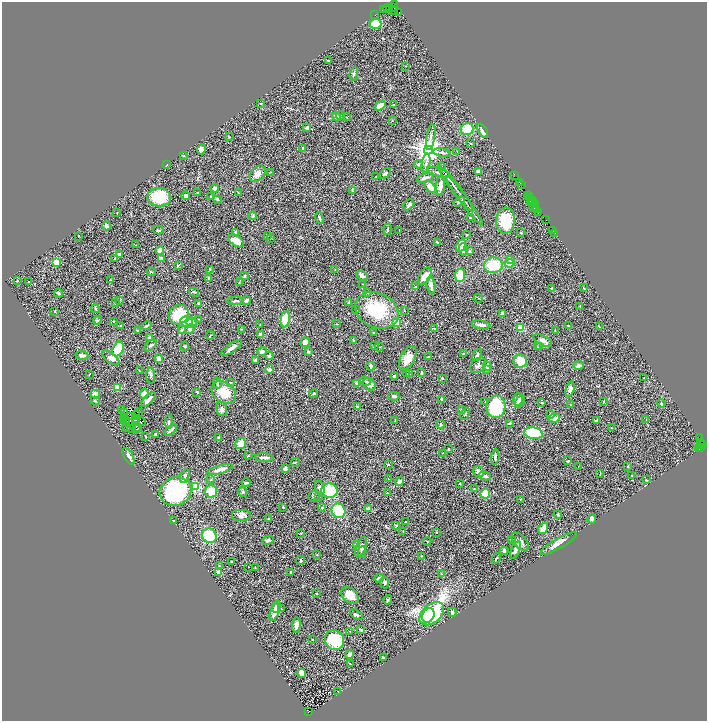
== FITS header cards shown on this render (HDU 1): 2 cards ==
NAXIS1  =                 1409
NAXIS2  =                 1438

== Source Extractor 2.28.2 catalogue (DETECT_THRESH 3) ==
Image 1409 x 1438 px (HDU 1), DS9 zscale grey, zoomed out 1/2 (1 PNG px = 2 x 2 image px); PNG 709 x 723 px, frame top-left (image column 1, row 1438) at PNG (2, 2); each listed source drawn as its Kron ellipse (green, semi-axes under 4 px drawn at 4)
Background 1.26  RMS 0.079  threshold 0.237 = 3 sigma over >= 5 px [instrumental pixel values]
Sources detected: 419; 58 cannot appear on this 1/2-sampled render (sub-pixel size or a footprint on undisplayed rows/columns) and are neither listed nor drawn; the other 361 listed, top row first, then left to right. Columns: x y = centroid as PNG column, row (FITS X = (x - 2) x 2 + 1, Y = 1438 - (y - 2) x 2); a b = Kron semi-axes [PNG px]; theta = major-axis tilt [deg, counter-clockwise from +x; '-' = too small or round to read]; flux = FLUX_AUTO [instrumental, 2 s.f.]
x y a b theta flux
395 5 2 1 - 27
393 7 4 2 - 230
384 9 3 2 - 110
388 9 4 2 - 220
390 9 3 1 - 190
393 11 5 2 - 230
398 12 3 1 - 110
375 15 2 1 - 27
375 24 6 5 - 290
328 61 3 2 - 8.6
405 66 2 2 - 5.3
354 74 6 3 78 28
260 103 3 2 - 8
394 104 4 2 - 8.4
380 106 6 3 34 130
340 116 4 3 - 17
336 117 5 3 - 54
346 117 3 2 - 5.3
392 120 3 2 - 11
307 128 3 2 - 65
467 129 6 5 - 290
483 131 8 3 -60 70
229 137 3 2 - 11
431 137 13 3 79 46
470 143 3 2 - 6.3
303 148 3 2 - 24
201 149 5 4 - 44
428 150 4 4 - 20000
457 151 3 2 - 5.9
442 153 9 2 -9 28
183 156 4 2 - 7.5
426 163 9 3 81 33
418 164 4 3 - 15
167 165 3 1 - 7.3
441 166 3 2 - 6.8
270 172 2 2 - 5.6
479 172 4 4 - 29
385 173 6 4 35 26
438 173 12 4 -17 44
258 174 9 6 47 90
514 175 2 1 - 44
376 176 2 2 - 6.6
425 178 9 3 20 57
520 182 3 2 - 79
521 184 3 1 - 67
440 186 9 4 83 75
430 187 7 4 -52 170
215 188 4 4 - 63
456 189 28 2 -53 67
352 190 3 2 - 8.2
198 192 2 2 - 7.8
238 193 3 2 - 6.8
186 196 4 3 - 34
528 196 2 1 - 64
159 197 12 9 -3 500
211 197 2 2 - 9.1
530 197 2 1 - 110
217 199 3 2 - 22
530 199 2 1 - 120
464 201 30 2 -54 82
530 201 3 2 - 190
532 201 2 1 - 62
459 202 6 4 33 28
535 204 4 2 - 290
409 205 6 4 45 27
535 207 2 1 - 200
534 208 2 1 - 210
536 209 2 1 - 96
117 212 2 2 - 5.3
538 212 2 1 - 82
253 216 4 3 - 21
319 218 6 2 -69 17
470 218 3 3 - 14
546 220 2 1 - 39
506 221 13 9 87 440
107 226 4 3 - 49
388 229 5 2 - 20
158 230 5 2 - 17
399 230 2 2 - 5.9
553 230 2 1 - 96
236 232 3 2 - 46
521 233 2 2 - 16
555 233 3 1 - 49
466 235 2 2 - 33
79 236 3 2 - 5.5
267 236 3 2 - 9.8
270 238 2 2 - 5.9
236 241 9 5 -34 140
437 242 3 2 - 12
136 245 2 2 - 5.2
461 245 7 3 61 220
463 249 6 3 -86 39
160 250 4 3 - 120
470 251 3 3 - 18
119 255 4 3 - 68
115 258 4 3 - 16
162 258 4 3 - 62
511 260 4 3 - 33
56 262 3 2 - 490
510 263 5 3 - 110
178 265 3 2 - 15
493 265 9 8 - 410
210 269 3 2 - 8.9
335 270 2 2 - 4.3
151 272 4 2 - 11
460 275 6 5 - 300
244 276 4 3 - 13
362 276 6 4 -31 46
425 276 9 5 60 150
209 278 3 3 - 25
110 280 3 2 - 6.8
17 281 3 2 - 9.9
29 282 4 2 - 8.4
239 283 3 2 - 8.2
362 284 2 1 - 4.9
431 285 9 3 -82 78
416 287 3 3 - 16
552 288 4 3 - 12
584 288 3 2 - 9.9
194 292 5 2 - 15
58 293 4 2 - 31
368 293 3 2 - 12
478 298 5 2 - 10
119 300 3 2 - 7.3
246 300 4 3 - 41
235 301 8 2 2 30
349 302 4 3 - 12
115 303 2 2 - 8.7
199 303 2 2 - 38
580 306 3 2 - 6.8
95 308 5 2 - 20
356 310 3 1 - 7.8
377 310 22 17 -25 840
404 310 2 2 - 5.6
55 311 3 2 - 12
503 314 4 4 - 42
179 315 10 9 - 470
199 319 2 2 - 5.3
285 319 8 4 79 290
97 320 4 4 - 21
113 321 3 2 - 10
187 322 6 5 - 130
192 323 5 5 - 69
396 323 2 2 - 310
337 324 2 2 - 5
260 325 2 2 - 4.5
481 325 9 3 -9 63
121 326 3 2 - 13
147 326 5 2 - 14
568 326 2 1 - 8.5
521 327 4 3 - 220
599 327 3 2 - 6.7
434 328 3 3 - 11
190 329 5 4 - 47
241 329 2 2 - 5.2
137 330 3 2 - 6.3
182 330 4 3 - 17
555 330 2 2 - 5.6
373 333 2 2 - 12
210 335 4 2 - 9.8
260 335 4 3 - 41
149 338 4 3 - 17
353 340 4 3 - 9.7
543 340 10 5 -28 56
305 342 5 4 - 62
150 345 7 3 41 25
185 346 4 3 - 18
374 346 4 3 - 19
539 346 3 2 - 12
379 347 4 2 - 12
537 347 3 3 - 11
232 348 12 3 35 75
118 349 7 5 68 480
308 351 3 3 - 25
262 352 5 4 - 30
463 353 4 2 - 9.1
82 355 6 3 -7 58
477 355 6 3 64 30
269 356 4 4 - 21
428 357 4 3 - 16
111 358 10 5 -38 80
408 358 13 7 60 200
159 359 4 3 - 120
255 360 3 3 - 24
520 361 6 6 - 210
478 365 9 6 46 43
370 366 4 3 - 31
487 366 4 2 - 72
578 366 5 3 - 47
270 369 4 3 - 46
486 370 3 3 - 16
140 371 2 1 - 3.5
406 373 2 1 - 6
421 373 4 2 - 20
89 374 3 1 - 6
409 374 2 2 - 59
151 376 8 4 90 39
395 376 3 3 - 31
442 378 2 2 - 18
644 378 2 1 - 8.3
365 381 5 3 - 21
217 383 6 3 -74 23
230 383 3 3 - 24
357 383 4 3 - 18
369 384 7 5 -45 72
118 387 2 2 - 520
570 389 8 4 74 82
197 392 3 2 - 13
224 392 13 10 -36 300
95 394 5 4 - 64
144 394 5 3 - 110
313 394 4 3 - 23
394 396 5 4 - 31
442 399 3 3 - 31
518 399 6 5 - 130
148 400 9 3 45 85
95 401 5 3 - 15
604 401 3 2 - 6.3
485 402 2 1 - 5
520 402 6 2 54 38
542 403 2 2 - 43
661 404 4 2 - 14
570 405 2 1 - 7.4
357 407 4 3 - 17
496 407 11 9 82 800
122 409 2 2 - 9.5
222 409 7 5 -79 45
461 410 3 2 - 9.4
125 412 3 1 - 1.8
138 412 2 1 - 6.9
465 414 6 2 60 11
551 414 4 3 - 21
137 415 2 1 - 4.8
130 416 2 1 - 5.4
124 418 2 1 - 3.1
136 418 2 1 - 2.5
554 418 6 3 11 150
646 419 2 1 - 6.3
123 420 2 1 - 2.9
126 420 3 1 - 3.5
395 420 3 2 - 6.7
127 421 2 1 - 3.7
142 421 3 1 - 3.2
596 421 3 2 - 49
137 422 2 1 - 8.7
169 422 6 3 88 26
129 423 2 1 - 2.9
509 423 3 2 - 18
441 424 4 3 - 17
127 427 3 2 - 13
138 427 4 1 - 1.3
611 428 3 2 - 6
132 429 2 1 - 7.1
136 429 4 2 - 9.3
171 430 7 3 40 37
533 433 9 6 -11 550
156 435 3 2 - 26
146 437 3 2 - 7.5
219 437 3 2 - 19
700 438 2 2 - 750
700 443 2 1 - 52
241 444 6 5 - 160
702 445 5 3 - 490
701 448 2 2 - 290
448 449 2 2 - 10
698 449 4 2 - 250
443 453 2 2 - 6.8
129 456 9 4 -59 64
249 456 3 3 - 9.2
495 457 7 3 85 26
264 458 9 2 -4 60
568 461 4 2 - 11
295 462 4 2 - 8.8
388 464 3 2 - 11
578 466 2 1 - 3.9
628 466 2 2 - 27
220 469 13 4 15 98
286 469 3 3 - 55
479 472 5 5 - 77
600 474 3 2 - 6.2
632 475 2 1 - 7
185 476 7 4 70 44
485 476 6 3 -14 54
388 479 2 2 - 8.9
211 480 3 1 - 6.5
646 480 2 2 - 13
400 481 4 3 - 66
246 483 4 2 - 21
460 483 3 2 - 13
196 487 3 3 - 1500
320 487 6 5 - 53
474 489 3 3 - 14
175 491 16 14 20 1800
211 491 6 6 - 210
330 491 8 7 - 640
243 492 5 4 - 18
387 493 3 2 - 7.7
485 494 5 5 - 270
314 496 5 5 - 31
319 497 2 2 - 13
521 499 3 2 - 6.2
283 507 2 2 - 37
322 508 3 2 - 15
369 509 3 3 - 95
338 511 7 6 - 510
241 515 10 6 0 88
558 515 4 2 - 11
269 519 2 2 - 58
592 519 5 4 - 41
173 520 4 2 - 11
405 522 2 2 - 10
396 525 4 2 - 11
543 528 6 3 54 180
403 531 2 2 - 6.3
436 532 3 2 - 8.6
301 533 2 2 - 9.7
209 536 8 6 -48 610
268 540 6 4 26 34
511 540 4 3 - 14
427 541 4 2 - 9
520 542 11 6 -47 84
357 544 2 2 - 79
558 544 21 5 29 110
361 547 11 4 68 52
515 550 9 4 69 76
504 551 4 3 - 21
362 552 6 3 87 61
317 555 4 2 - 9
422 556 3 2 - 6.4
496 558 5 2 - 14
301 560 4 3 - 20
232 562 3 1 - 8.7
219 566 3 3 - 9.4
248 567 2 2 - 5.5
255 568 3 3 - 8.6
219 572 4 4 - 59
290 572 3 2 - 20
441 574 3 2 - 8.3
379 578 4 3 - 50
384 582 6 4 -78 33
316 593 3 2 - 7.4
350 596 10 7 -43 240
388 600 5 2 - 23
276 608 4 3 - 58
281 609 2 2 - 7.4
275 611 11 3 71 170
452 612 5 4 - 37
432 614 14 9 42 2200
356 615 7 3 -30 26
428 615 7 6 - 1700
296 625 7 4 85 60
361 630 4 3 - 13
349 631 2 1 - 8.9
312 640 2 2 - 7.6
334 640 10 9 - 580
350 654 4 3 - 50
383 657 2 2 - 16
350 664 2 2 - 5.7
302 673 5 4 - 78
338 691 2 1 - 9.9
309 712 4 2 - 420
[58 sub-pixel or undisplayed-footprint detections neither listed nor drawn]